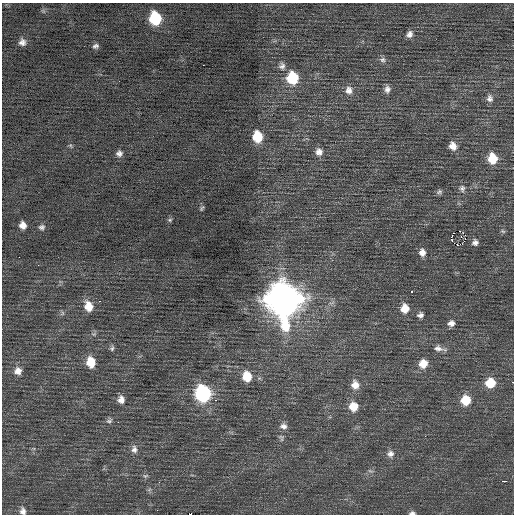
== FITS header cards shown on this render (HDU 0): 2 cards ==
NAXIS1  =                  512 / Axis length
NAXIS2  =                  512 / Axis length

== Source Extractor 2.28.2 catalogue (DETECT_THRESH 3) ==
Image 512 x 512 px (HDU 0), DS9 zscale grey, 1 PNG px = 1 image px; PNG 516 x 516 px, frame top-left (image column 1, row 512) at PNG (2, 3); no overlay
Background 0.166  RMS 0.73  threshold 2.19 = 3 sigma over >= 5 px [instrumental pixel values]
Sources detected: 65; all 65 listed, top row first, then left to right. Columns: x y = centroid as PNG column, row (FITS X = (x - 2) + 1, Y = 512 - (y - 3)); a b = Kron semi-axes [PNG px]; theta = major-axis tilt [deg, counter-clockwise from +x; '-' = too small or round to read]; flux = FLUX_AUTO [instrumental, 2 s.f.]
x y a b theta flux
155 18 9 8 - 3100
410 34 9 7 58 240
22 42 9 8 - 260
96 46 7 6 - 140
382 60 9 7 -11 170
203 65 2 2 - 170
282 66 10 9 - 220
292 78 10 9 - 2200
387 89 10 8 84 240
349 90 11 10 - 330
490 98 10 8 -80 210
257 136 10 8 -83 1400
70 146 6 4 -45 70
453 146 10 8 -70 390
319 152 9 9 - 300
119 153 8 8 - 190
492 158 10 8 -80 1100
462 188 9 8 - 190
439 192 8 6 19 130
202 208 8 5 59 80
170 220 7 5 21 83
23 225 8 7 - 360
42 227 8 7 - 160
460 231 3 2 - 1300
503 231 7 5 -22 88
465 235 3 2 - 320
461 236 4 4 - 52
451 239 3 2 - 740
475 242 7 7 - 200
458 245 3 3 - 310
422 252 10 8 -83 320
411 291 3 3 - 520
283 299 15 13 -78 110000
99 301 3 2 - 190
88 306 12 9 -73 690
405 309 9 9 - 730
62 313 7 5 61 94
420 315 8 7 - 180
451 323 9 7 15 260
112 348 8 5 72 110
439 349 18 7 -12 300
91 362 10 8 -82 1000
423 364 10 9 - 650
18 371 10 10 - 360
247 376 10 9 - 1000
512 382 2 2 - 290
490 383 9 9 - 1200
355 385 11 10 - 480
203 393 10 9 - 8300
121 400 10 8 -84 320
216 400 4 3 - 59
466 400 9 9 - 1100
353 406 9 9 - 830
109 421 9 6 31 140
283 426 9 8 - 250
281 437 9 5 -11 110
134 449 11 8 -82 250
390 454 9 9 - 250
370 471 8 3 -13 75
145 476 8 5 7 100
503 481 4 2 - 270
149 490 7 4 20 83
23 511 10 7 -78 240
412 513 8 5 0 140
190 514 4 2 - 2700
At the frame edge (FLAGS 8, measured only in part): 4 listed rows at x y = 512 382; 23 511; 412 513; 190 514